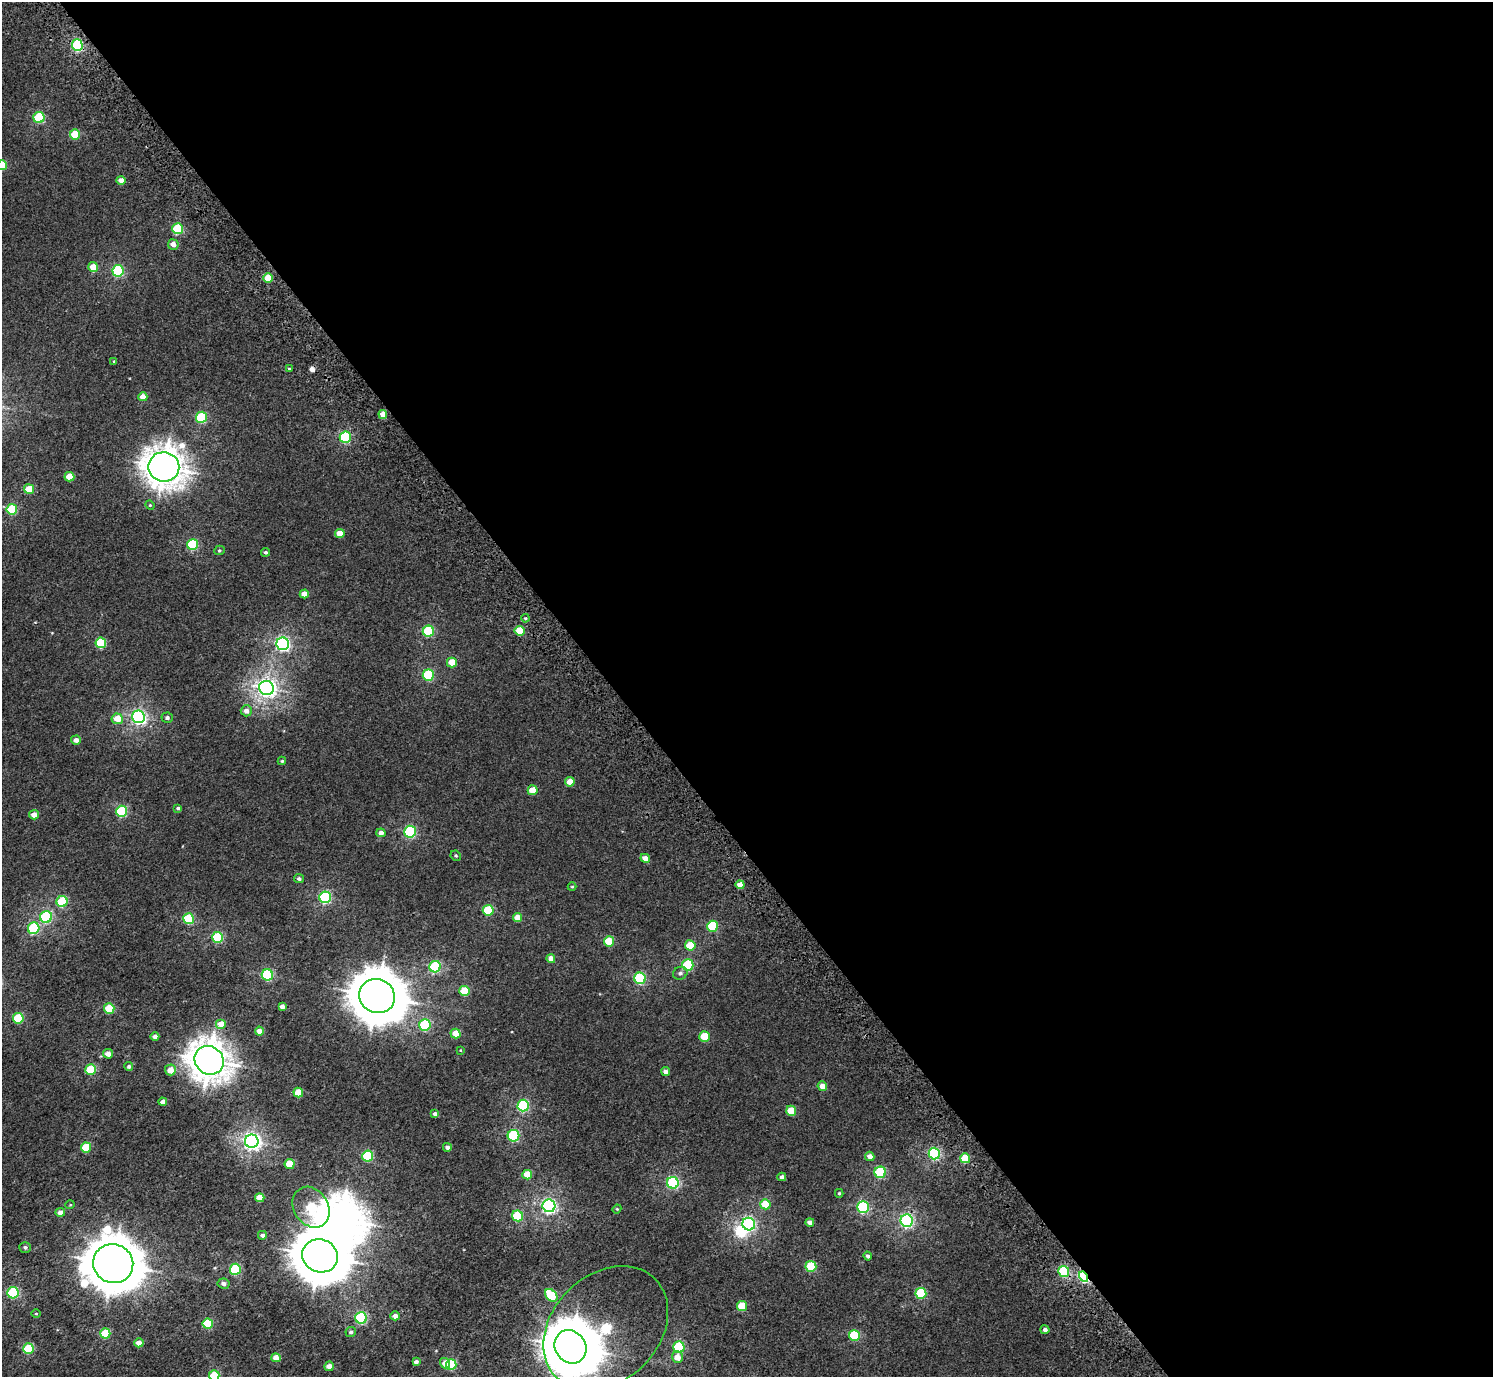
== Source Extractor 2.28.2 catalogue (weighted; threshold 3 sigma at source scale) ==
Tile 8 of 4 x 4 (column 4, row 2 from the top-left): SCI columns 4566-6056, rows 3016-4390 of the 6156 x 6091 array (HDU 1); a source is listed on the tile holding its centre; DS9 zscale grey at full resolution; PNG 1495 x 1379 px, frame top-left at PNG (2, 2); each listed source drawn as its Kron ellipse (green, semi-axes under 4 px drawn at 4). Shown black and unused: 59% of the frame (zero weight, under 3 of 5 exposures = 6% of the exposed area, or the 3 px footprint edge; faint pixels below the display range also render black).
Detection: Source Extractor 2.28.2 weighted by HDU 2 'WHT'; one run over the whole footprint, this tile lists its part. Background 0.00209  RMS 0.0032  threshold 0.0145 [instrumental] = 3 sigma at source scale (4.5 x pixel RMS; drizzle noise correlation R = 1.50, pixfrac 1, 0.0396/0.0396 arcsec/px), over >= 5 px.
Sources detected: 157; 3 inside a brighter object's white glare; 1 cosmic-ray / hot-pixel residue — neither listed nor drawn; the other 153 listed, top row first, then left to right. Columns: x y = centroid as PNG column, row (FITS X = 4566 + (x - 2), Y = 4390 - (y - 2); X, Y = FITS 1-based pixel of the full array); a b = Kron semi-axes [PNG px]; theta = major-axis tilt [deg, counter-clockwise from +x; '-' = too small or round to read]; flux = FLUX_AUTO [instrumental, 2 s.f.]
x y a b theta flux
77 45 6 5 - 30
39 117 5 5 - 21
75 135 5 5 - 9.1
2 165 5 5 - 8.8
121 180 4 4 - 2.6
178 229 5 5 - 18
173 245 5 5 - 1.9
93 267 5 5 - 5.5
118 271 6 5 - 28
268 278 5 5 - 8
114 361 3 3 - 0.25
289 369 3 2 - 0.33
143 397 4 4 - 3.1
383 414 4 4 - 3.4
201 417 5 5 - 21
345 437 6 5 - 28
164 467 15 14 - 470
69 477 5 4 - 5.4
29 489 5 5 - 5.6
150 505 5 4 - 0.35
12 509 5 5 - 15
340 533 5 4 - 4.1
193 544 5 5 - 21
219 550 5 4 - 0.4
266 552 4 4 - 0.68
304 594 4 4 - 2.8
525 618 4 4 - 0.37
428 631 5 5 - 22
520 631 5 5 - 9.5
101 643 5 5 - 14
283 644 6 6 - 69
452 662 5 5 - 5.1
428 675 5 5 - 24
266 688 7 7 - 140
246 711 5 5 - 1.6
138 717 6 6 - 71
167 718 6 5 - 0.81
117 719 5 5 - 4.6
76 740 5 4 - 1.6
282 761 4 4 - 0.36
570 782 5 4 - 3.8
533 790 5 5 - 6
178 808 4 3 - 0.49
121 811 5 5 - 24
34 815 5 4 - 2.2
410 832 6 6 - 31
381 833 4 4 - 1.7
456 856 5 5 - 0.45
645 858 5 4 - 2.3
299 879 5 4 - 0.72
740 885 4 4 - 3.5
572 887 4 4 - 0.3
325 897 6 6 - 36
62 901 5 5 - 17
488 910 5 5 - 15
46 917 6 6 - 30
517 918 5 4 - 3.6
188 919 5 5 - 19
713 926 5 5 - 18
34 928 6 5 - 26
218 937 5 5 - 21
609 941 5 5 - 8
690 945 5 5 - 8.3
551 959 4 4 - 2.3
688 965 5 5 - 21
435 967 6 5 - 30
680 973 7 6 - 0.91
267 975 5 5 - 26
640 978 6 5 - 29
465 991 5 5 - 9.4
377 996 18 16 -26 1200
282 1007 4 4 - 1.6
109 1009 5 5 - 12
18 1018 5 5 - 14
221 1024 5 5 - 4.3
425 1025 6 5 - 20
259 1031 4 4 - 2.5
456 1034 5 4 - 4.6
155 1037 4 4 - 1.2
705 1037 5 5 - 9.4
460 1050 3 3 - 0.22
108 1054 5 4 - 2.4
209 1060 15 14 - 490
129 1066 4 4 - 0.62
91 1069 5 5 - 13
170 1070 5 5 - 3.6
665 1071 5 4 - 1.3
822 1086 5 4 - 2.8
298 1092 5 4 - 6
163 1102 4 4 - 1.4
523 1105 6 5 - 31
791 1111 5 5 - 6.8
435 1114 4 4 - 1.1
513 1136 6 6 - 27
252 1141 7 6 - 120
86 1147 5 5 - 9.5
447 1147 4 4 - 1.2
934 1153 6 5 - 36
368 1156 5 5 - 22
870 1156 5 4 - 2.2
965 1158 5 5 - 9.3
290 1164 5 5 - 8.1
880 1172 5 5 - 23
527 1175 5 4 - 6.2
782 1177 4 4 - 1.3
673 1183 6 6 - 34
839 1193 4 4 - 0.39
260 1198 4 4 - 4.2
765 1204 5 5 - 8.7
70 1205 5 3 - 0.23
549 1206 6 6 - 78
311 1207 21 17 -58 23
863 1207 6 6 - 37
617 1209 4 4 - 0.31
60 1212 5 4 - 2.2
517 1216 5 5 - 19
907 1221 6 6 - 58
810 1222 4 4 - 1.4
749 1224 6 6 - 53
262 1235 4 4 - 0.89
25 1247 6 5 - 0.72
320 1256 18 16 -23 1200
868 1256 4 4 - 0.99
113 1264 20 19 - 1300
811 1266 5 5 - 16
235 1269 5 5 - 21
1064 1271 5 5 - 19
1083 1277 5 4 - 32
224 1284 6 5 - 1.1
13 1293 5 5 - 28
921 1293 5 5 - 20
551 1295 7 5 -46 12
742 1306 5 5 - 6.8
36 1314 5 3 - 0.3
395 1316 4 4 - 1.7
361 1318 6 6 - 31
208 1324 5 5 - 16
606 1328 70 53 44 49
1045 1330 4 4 - 1.2
351 1332 5 5 - 0.77
105 1333 5 5 - 11
854 1335 5 5 - 19
139 1343 5 4 - 2.3
570 1347 17 15 -54 1200
679 1347 6 5 - 24
28 1349 5 5 - 15
677 1357 6 5 - 3.2
276 1358 5 4 - 3
416 1362 4 4 - 1
445 1363 5 5 - 2.7
451 1365 5 5 - 18
329 1366 5 4 - 2
214 1376 5 5 - 14
Overlapping masked pixels (flux is a lower limit): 1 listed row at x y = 1083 1277
Isophote crosses this tile's border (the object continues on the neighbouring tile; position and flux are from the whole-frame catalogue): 3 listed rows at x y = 2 165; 570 1347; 214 1376